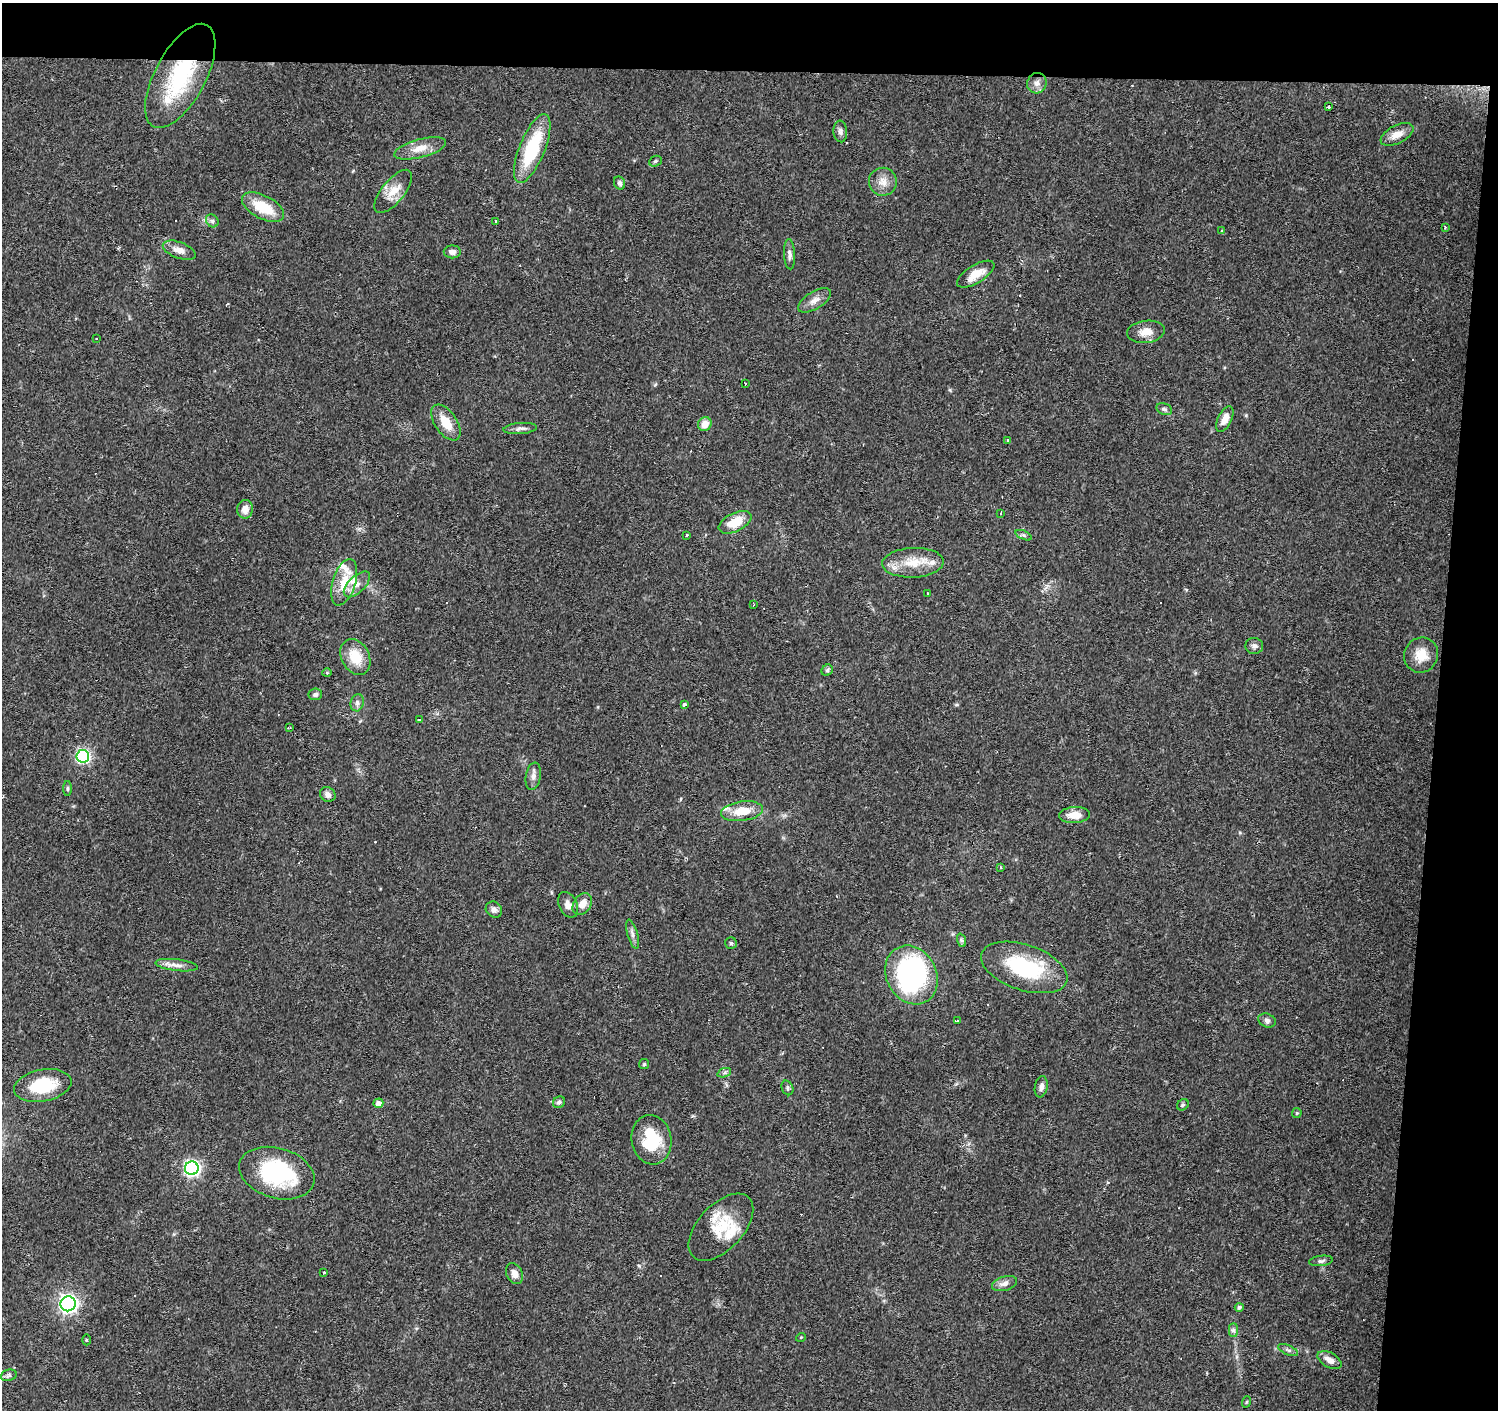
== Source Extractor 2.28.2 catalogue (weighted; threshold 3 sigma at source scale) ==
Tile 3 of 3 x 3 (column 3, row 1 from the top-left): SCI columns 2992-4487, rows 3042-4449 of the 4493 x 4730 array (HDU 1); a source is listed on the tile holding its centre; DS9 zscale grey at full resolution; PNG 1500 x 1412 px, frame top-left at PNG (2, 3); each listed source drawn as its Kron ellipse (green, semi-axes under 4 px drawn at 4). Shown black and unused: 9% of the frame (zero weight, under 2 of 3 exposures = <1% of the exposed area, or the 3 px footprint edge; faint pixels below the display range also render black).
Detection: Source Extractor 2.28.2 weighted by HDU 2 'WHT'; one run over the whole footprint, this tile lists its part. Background 0.0983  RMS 0.0063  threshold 0.0282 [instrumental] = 3 sigma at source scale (4.5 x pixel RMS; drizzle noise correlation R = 1.50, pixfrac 1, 0.0396/0.0396 arcsec/px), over >= 5 px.
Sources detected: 111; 1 inside a brighter object's white glare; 10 cosmic-ray / hot-pixel residue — neither listed nor drawn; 6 inside a brighter listed object's ellipse — not listed separately; the other 94 listed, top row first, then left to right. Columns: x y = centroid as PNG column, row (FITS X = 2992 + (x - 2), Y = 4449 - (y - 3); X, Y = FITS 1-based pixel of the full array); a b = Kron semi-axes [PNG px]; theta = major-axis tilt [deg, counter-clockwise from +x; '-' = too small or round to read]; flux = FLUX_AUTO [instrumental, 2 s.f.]
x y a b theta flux
180 76 57 25 62 57
1037 83 10 9 - 4.1
1328 107 3 3 - 2.7
840 131 11 7 -86 2.1
1397 134 18 9 26 6.2
420 148 27 9 15 8.7
532 148 37 12 68 41
655 161 6 5 - 1
883 182 14 14 - 6.5
620 183 7 5 -63 1.6
393 191 26 11 51 10
263 207 23 11 -27 20
212 221 7 5 -46 1.6
496 221 3 3 - 2
1445 228 4 3 - 0.54
1221 231 3 3 - 1.5
179 250 17 8 -20 5.5
452 252 8 6 0 2.7
789 254 15 5 -87 2.5
976 274 21 8 32 8.4
814 300 18 8 31 5
1146 332 19 11 7 7.1
96 338 3 2 - 0.46
745 384 3 2 - 0.48
1164 409 8 5 -21 1.5
1225 419 14 7 64 6.8
446 423 20 11 -56 12
705 424 7 6 - 6.3
520 428 17 5 5 2.6
1007 440 3 3 - 1.4
245 509 9 8 - 4.9
1001 513 3 2 - 0.56
735 522 17 9 26 15
686 535 3 3 - 1.3
1024 535 8 4 -23 1.3
913 563 31 15 3 16
344 582 24 11 73 14
357 584 16 8 44 5.1
927 593 3 2 - 0.82
754 605 3 2 - 0.99
1254 646 9 8 - 2.4
1421 655 18 16 57 10
355 657 19 14 -62 15
827 670 6 5 - 1.2
327 673 4 4 - 0.61
315 694 7 6 - 1.8
357 703 9 6 77 2.1
684 705 4 3 - 3.6
419 720 3 3 - 2
289 728 4 2 - 0.55
83 756 6 6 - 110
533 776 14 7 80 3.1
67 788 7 3 90 0.95
328 794 8 7 - 3.1
742 811 21 9 8 13
1075 815 15 8 3 8.3
1000 867 3 2 - 0.96
582 904 12 8 56 6.6
568 905 13 9 -63 4
494 910 8 7 - 2.3
632 934 15 5 -74 2.7
961 940 7 4 -70 1.2
731 943 6 6 - 1.1
177 965 21 6 -7 4.5
1024 967 45 22 -18 51
911 975 30 25 -62 110
957 1020 3 3 - 2.3
1267 1020 9 6 -25 2.1
644 1064 5 5 - 0.94
724 1073 7 4 19 1.3
43 1086 29 16 11 28
1041 1087 11 6 79 2.9
787 1088 7 5 -64 1.3
559 1102 6 5 - 1.6
378 1103 5 4 - 4.3
1183 1105 6 5 - 1.1
1297 1113 5 4 - 0.74
652 1140 25 20 -81 28
192 1168 7 7 - 160
277 1173 38 25 -16 62
721 1227 41 22 47 26
1321 1261 12 5 7 1.8
323 1273 3 3 - 2.4
514 1273 11 8 -64 4.2
1005 1284 13 7 17 3.3
68 1304 7 7 - 230
1239 1307 4 4 - 1.4
1233 1330 7 4 90 1.4
801 1337 5 3 - 0.5
86 1340 5 3 - 0.62
1288 1350 10 4 -22 1.7
1330 1360 13 7 -29 4.7
9 1375 8 5 18 1.6
1246 1402 6 3 70 0.65
Overlapping masked pixels (flux is a lower limit): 1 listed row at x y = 180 76